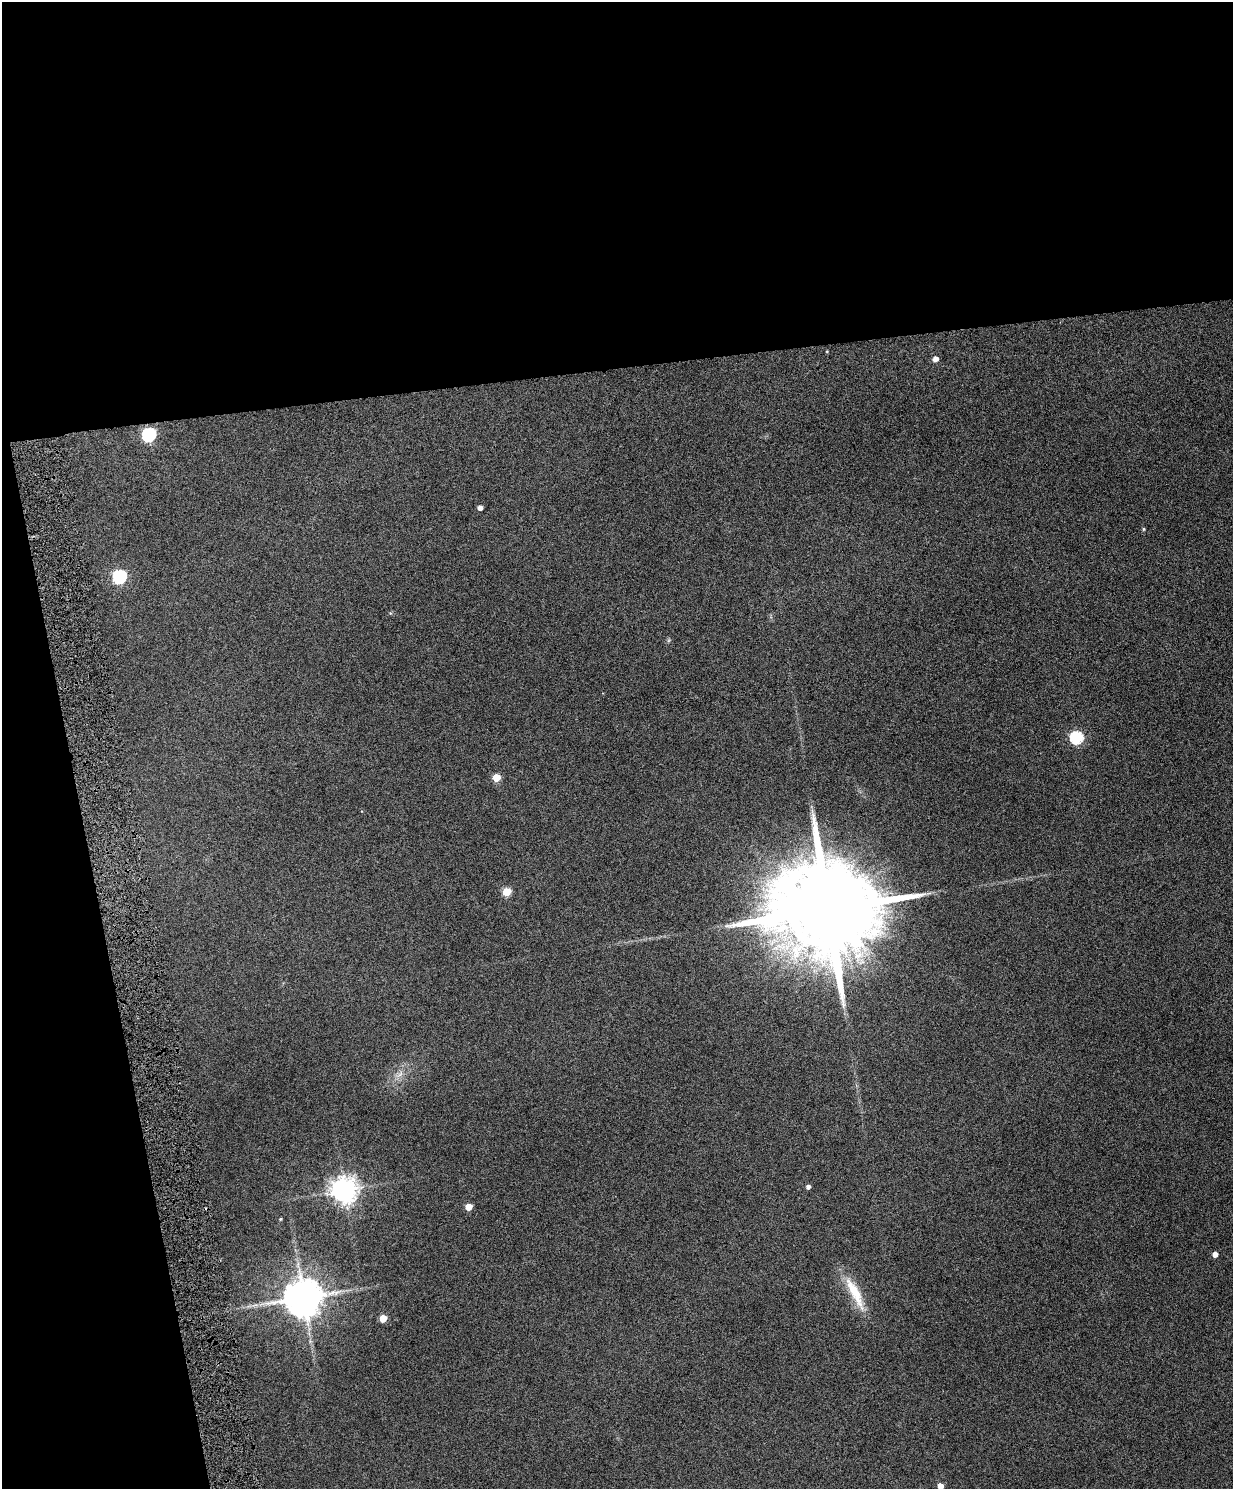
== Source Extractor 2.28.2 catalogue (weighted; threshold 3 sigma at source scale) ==
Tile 1 of 4 x 3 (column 1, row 1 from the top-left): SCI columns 3-1233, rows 3118-4604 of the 4928 x 4863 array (HDU 1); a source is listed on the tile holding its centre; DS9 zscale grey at full resolution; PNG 1235 x 1491 px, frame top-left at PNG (2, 2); no overlay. Shown black and unused: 31% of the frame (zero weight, under 4 of 8 exposures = <1% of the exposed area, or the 3 px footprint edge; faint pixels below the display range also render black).
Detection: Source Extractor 2.28.2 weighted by HDU 2 'WHT'; one run over the whole footprint, this tile lists its part. Background 0.0712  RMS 0.0043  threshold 0.0176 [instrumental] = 3 sigma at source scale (4.09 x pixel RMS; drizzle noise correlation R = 1.36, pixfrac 0.8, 0.05/0.05 arcsec/px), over >= 5 px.
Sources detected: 23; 1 inside a brighter object's white glare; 1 cosmic-ray / hot-pixel residue — not listed; the other 21 listed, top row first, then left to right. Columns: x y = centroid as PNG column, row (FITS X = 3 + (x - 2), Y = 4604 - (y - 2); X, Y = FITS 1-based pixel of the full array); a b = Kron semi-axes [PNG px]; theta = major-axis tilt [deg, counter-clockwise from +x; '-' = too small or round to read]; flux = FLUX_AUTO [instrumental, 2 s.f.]
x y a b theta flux
827 351 4 2 - 0.25
935 359 5 5 - 2.9
149 434 6 6 - 71
480 508 4 4 - 2.2
1143 529 4 4 - 0.45
119 576 6 6 - 71
669 640 6 4 71 0.5
1076 737 6 6 - 60
496 777 5 5 - 12
507 892 5 5 - 16
827 909 31 21 4 14000
400 1074 13 5 46 2.2
808 1187 4 4 - 1.5
344 1190 8 8 - 440
469 1207 5 5 - 7.6
280 1219 4 3 - 0.44
1215 1254 4 4 - 3
855 1293 48 11 -63 13
303 1297 10 9 - 1100
383 1318 5 5 - 9.3
940 1486 4 4 - 4
Isophote crosses this tile's border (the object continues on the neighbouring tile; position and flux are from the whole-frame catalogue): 1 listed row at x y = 940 1486